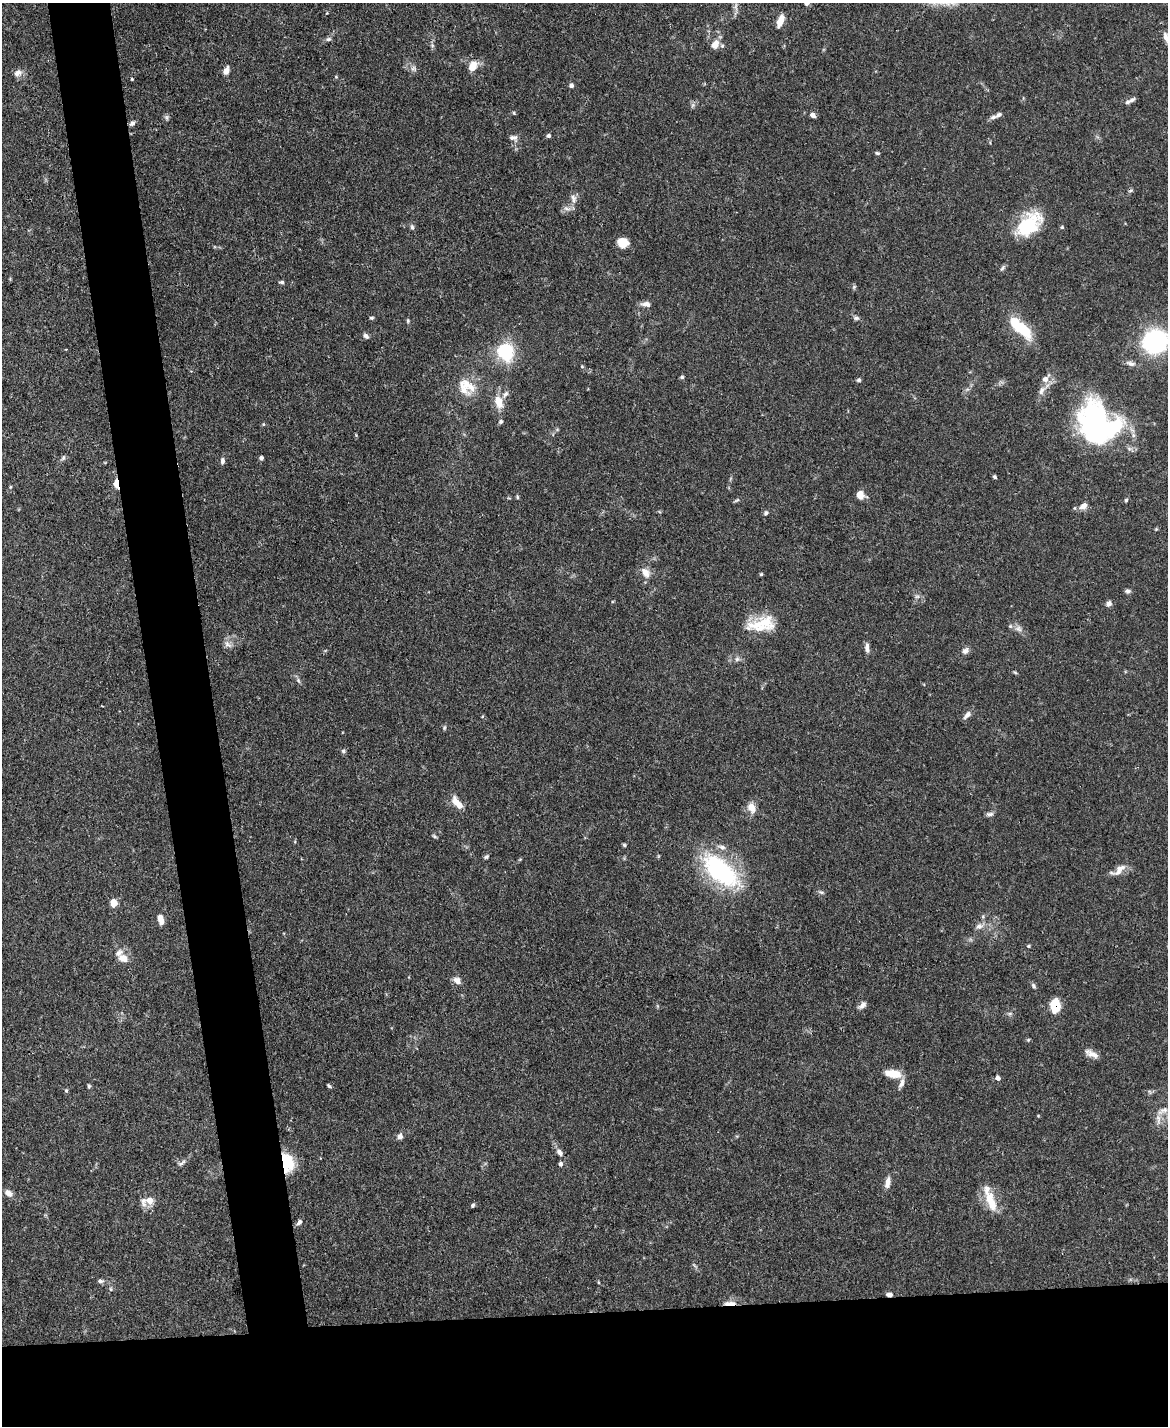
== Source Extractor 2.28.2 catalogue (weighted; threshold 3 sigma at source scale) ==
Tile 11 of 4 x 3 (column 3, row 3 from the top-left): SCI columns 2333-3498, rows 242-1665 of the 4666 x 4644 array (HDU 1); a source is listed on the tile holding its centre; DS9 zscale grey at full resolution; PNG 1170 x 1428 px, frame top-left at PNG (2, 3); no overlay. Shown black and unused: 13% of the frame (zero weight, under 3 of 4 exposures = <1% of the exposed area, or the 3 px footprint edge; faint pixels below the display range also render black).
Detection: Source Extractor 2.28.2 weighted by HDU 2 'WHT'; one run over the whole footprint, this tile lists its part. Background 0.0889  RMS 0.0036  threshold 0.0163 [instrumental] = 3 sigma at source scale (4.5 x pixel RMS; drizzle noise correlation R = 1.50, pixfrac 1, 0.05/0.05 arcsec/px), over >= 5 px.
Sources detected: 138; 1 too faint to see at this stretch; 3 inside a brighter object's white glare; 1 cosmic-ray / hot-pixel residue — not listed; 9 inside a brighter listed object's ellipse — not listed separately; the other 124 listed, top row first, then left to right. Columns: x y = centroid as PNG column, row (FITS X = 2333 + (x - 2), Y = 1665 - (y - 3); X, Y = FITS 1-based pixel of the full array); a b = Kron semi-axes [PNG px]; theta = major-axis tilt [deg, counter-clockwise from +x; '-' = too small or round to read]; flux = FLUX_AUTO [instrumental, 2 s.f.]
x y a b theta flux
780 21 13 6 69 4.3
1166 37 15 6 -73 1.9
328 39 7 5 5 0.87
715 44 11 8 50 3.7
432 45 6 4 -19 0.54
473 66 11 8 66 4.8
413 68 8 6 -3 1.2
226 71 10 7 69 2
18 73 12 9 32 2
336 77 4 4 - 0.37
132 79 3 3 - 0.44
571 85 5 5 - 1.1
1132 100 10 5 34 1.1
514 113 5 4 - 0.4
813 115 6 4 -25 1.7
166 117 6 6 - 0.78
993 117 9 6 16 1.3
132 123 7 5 43 1.1
548 136 5 4 - 0.99
513 138 12 8 -17 1.6
877 153 6 4 -17 0.56
573 197 11 7 -16 1.5
567 208 12 6 -11 1.5
1028 225 28 16 42 24
412 227 8 5 -75 0.84
1062 227 5 4 - 0.55
623 243 10 9 - 6.3
1002 268 9 5 52 0.78
281 282 6 4 1 0.69
854 287 7 4 46 0.51
646 304 12 6 -6 1.9
371 318 6 4 0 0.51
856 318 8 5 0 0.88
408 321 6 4 84 0.47
1020 328 28 10 -42 17
366 336 8 5 -44 1
1155 342 13 12 - 89
66 349 4 2 - 0.25
505 351 14 12 -63 23
1131 363 13 6 -14 1.6
582 366 5 4 - 0.39
682 377 5 5 - 0.61
1045 379 13 8 50 2.5
859 380 5 5 - 0.7
468 385 27 13 -48 6.7
1042 390 14 7 63 2.3
498 402 19 10 -72 5.1
1092 417 46 29 83 56
501 421 6 5 - 0.79
263 424 5 4 - 0.4
63 458 8 5 60 0.79
261 458 5 4 - 0.86
222 461 8 5 84 1.2
995 477 5 4 - 0.57
117 484 8 4 -86 8.9
10 487 5 4 - 0.4
860 495 8 7 - 3.7
517 497 6 4 -71 0.46
737 500 9 3 33 0.54
1126 500 5 4 - 0.54
1083 506 10 7 38 2.5
766 513 6 5 - 0.73
645 572 16 10 -52 3.2
761 574 4 4 - 0.42
1128 591 7 6 - 0.9
917 596 7 4 1 0.76
1109 604 8 6 55 1.3
764 622 44 17 11 12
1018 629 10 8 -14 1.7
228 644 13 8 -39 1.8
867 648 13 5 -85 1.7
965 651 9 7 54 1.5
737 659 6 6 - 0.98
1015 672 6 4 -31 0.43
298 680 8 4 -60 0.81
967 715 12 7 44 1.7
444 728 7 4 83 0.55
343 751 6 5 - 0.71
456 802 15 9 -66 3.8
752 808 14 10 -66 3.3
990 814 10 5 4 1
434 836 7 4 -36 0.52
624 845 4 4 - 0.53
486 857 7 4 33 0.68
520 859 5 3 - 0.35
1120 869 21 9 45 3.4
720 871 52 24 -41 43
821 892 8 5 -11 0.75
114 903 8 7 - 3.3
160 919 11 6 -77 3
979 926 11 8 21 2
1029 946 5 4 - 0.45
123 958 11 8 -21 3.6
457 981 10 8 -39 2.2
1033 986 8 5 -60 0.76
862 1005 11 6 44 1.6
1055 1005 15 11 88 6.8
1010 1013 6 4 19 0.6
1028 1040 5 4 - 0.38
1092 1054 17 7 -27 2.6
893 1074 18 8 -9 6.6
998 1078 4 4 - 1.9
901 1083 16 6 67 1.8
89 1086 6 4 -76 0.56
329 1086 5 3 - 0.58
66 1091 6 4 -89 0.53
1150 1092 6 4 -70 0.53
1163 1111 17 8 27 2.8
1038 1116 5 3 - 0.3
400 1136 7 6 - 1.6
560 1152 11 7 -50 1.8
182 1162 13 5 40 1.3
287 1163 21 13 -79 12
560 1164 5 5 - 1.1
888 1182 14 6 80 2.4
8 1193 11 7 -34 2.2
990 1200 37 10 -70 8.3
148 1201 16 9 16 4.7
473 1205 5 4 - 0.62
299 1222 8 5 49 1
100 1281 8 5 -7 0.97
111 1289 6 4 -88 0.54
889 1294 7 5 2 1.5
730 1303 17 5 2 2.6
Overlapping masked pixels (flux is a lower limit): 5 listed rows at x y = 117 484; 1055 1005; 287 1163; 889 1294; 730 1303
Isophote crosses this tile's border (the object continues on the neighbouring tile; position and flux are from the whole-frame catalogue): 2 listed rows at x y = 1166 37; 1155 342